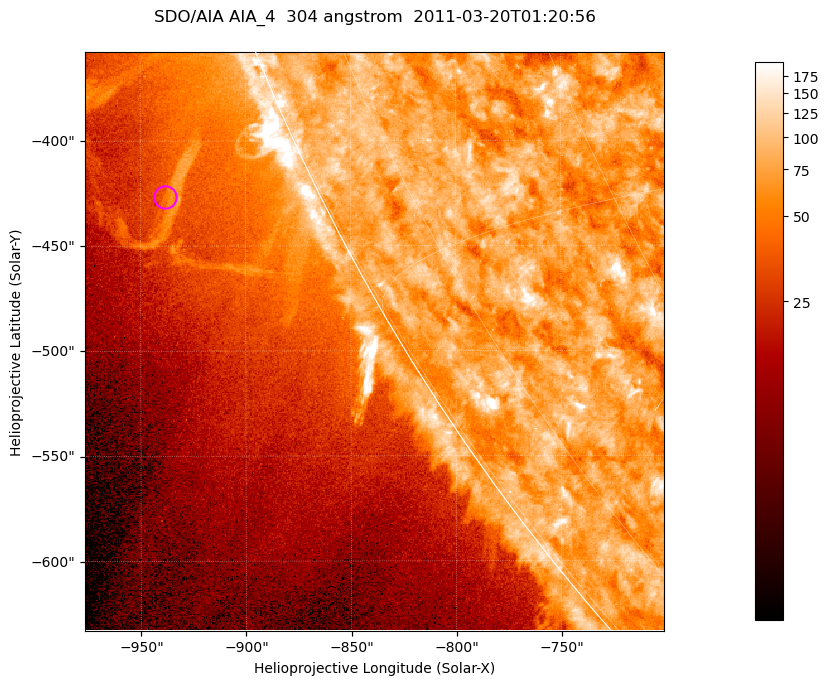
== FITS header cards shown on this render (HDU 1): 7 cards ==
TELESCOP= 'SDO/AIA '           / For AIA: SDO/AIA
INSTRUME= 'AIA_4   '           / For AIA: AIA_ATA1, AIA_ATA2, AIA_ATA3 or AIA_AT
WAVELNTH=                  304 / [angstrom] Wavelength
WAVEUNIT= 'angstrom'           / Wavelength unit: angstrom
DATE-OBS= '2011-03-20T01:20:56.124' / [ISO] Date when observation started; ISO 8
CTYPE1  = 'HPLN-TAN'           / CTYPE1; Typically HPLN
CTYPE2  = 'HPLT-TAN'           / CTYPE2; Typically HPLT

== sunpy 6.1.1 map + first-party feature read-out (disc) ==
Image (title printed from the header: SDO/AIA AIA_4  304 angstrom  2011-03-20T01:20:56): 459 x 459 px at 0.6 arcsec/px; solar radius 964 arcsec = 1606 px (partial field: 1.1% of the solar disc is inside the frame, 44% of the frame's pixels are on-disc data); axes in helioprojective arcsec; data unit not stated in the header (colour bar unlabelled)
Orientation: roll -0.132 deg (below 1 deg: not rotated)
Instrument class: DISC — disc imager (sunpy class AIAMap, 304 A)
Bright regions (active regions / flare kernels): reference = the on-disc median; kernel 5 px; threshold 5 sigma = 102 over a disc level ~75.7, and >= 1.15x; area >= 210 px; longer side >= 6 px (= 3.6 arcsec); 0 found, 0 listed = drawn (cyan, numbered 1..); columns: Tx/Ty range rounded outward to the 2 arcsec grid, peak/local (2 s.f.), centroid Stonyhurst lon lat
Off-limb structures (1.02-1.3 R_sun): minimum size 105 px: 8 found; the strongest spans PA ~115 deg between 1.04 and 1.11 R_sun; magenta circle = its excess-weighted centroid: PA ~115 deg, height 1.07 R_sun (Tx ~-938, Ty ~-426 arcsec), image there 1.7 x the reference